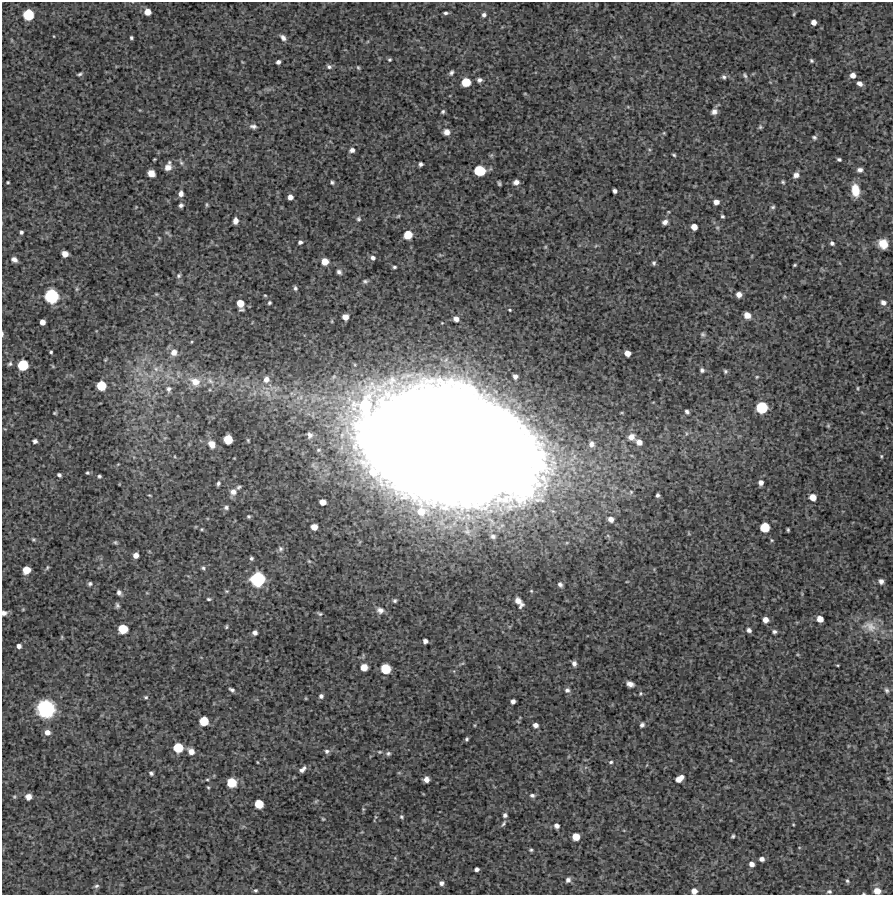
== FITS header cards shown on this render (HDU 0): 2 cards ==
NAXIS1  =                  891 /Length X axis
NAXIS2  =                  893 /Length Y axis

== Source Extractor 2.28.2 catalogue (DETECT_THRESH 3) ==
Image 891 x 893 px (HDU 0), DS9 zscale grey, 1 PNG px = 1 image px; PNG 895 x 897 px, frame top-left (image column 1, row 893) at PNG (2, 2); no overlay
Background 3640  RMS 210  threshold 642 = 3 sigma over >= 5 px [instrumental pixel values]
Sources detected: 236; all 236 listed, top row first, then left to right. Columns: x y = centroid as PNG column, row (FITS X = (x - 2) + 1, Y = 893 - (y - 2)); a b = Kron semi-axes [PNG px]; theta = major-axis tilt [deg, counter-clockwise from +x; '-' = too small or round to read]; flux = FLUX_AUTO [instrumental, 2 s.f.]
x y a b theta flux
147 12 5 5 - 1.3e+05
445 13 5 3 - 2.7e+04
794 14 5 3 - 1.7e+04
28 15 8 7 - 5.1e+05
484 15 5 5 - 3.9e+04
814 22 5 4 - 8.7e+04
131 38 3 3 - 2.3e+04
283 38 8 5 -49 5.8e+04
390 60 4 4 - 1.9e+04
811 60 5 4 - 2.2e+04
278 62 4 4 - 4.6e+04
329 67 6 5 - 3.3e+04
358 67 6 4 -63 1.8e+04
451 73 6 4 54 3.4e+04
79 74 6 3 16 2.5e+04
745 75 8 4 -60 2.9e+04
853 75 5 5 - 8.1e+04
724 77 6 6 - 3.5e+04
479 80 5 5 - 4.2e+04
466 82 7 6 - 3.1e+05
859 83 6 5 - 6.1e+04
525 94 5 3 - 1.2e+04
443 112 4 4 - 2.4e+04
714 112 8 6 36 6.1e+04
253 126 10 6 -8 5.3e+04
760 127 5 5 - 2.2e+04
446 132 8 7 - 9.2e+04
664 133 5 4 - 1.6e+04
814 137 6 5 - 2.8e+04
352 150 6 5 - 5.6e+04
674 155 4 3 - 2.0e+04
154 159 3 2 - 1.3e+04
839 159 4 3 - 2.6e+04
181 163 8 5 -50 3.4e+04
420 164 4 4 - 3.5e+04
168 167 8 7 - 1.0e+05
860 170 6 5 - 5.1e+04
479 171 8 7 - 5.4e+05
151 173 6 6 - 1.4e+05
796 175 7 6 - 6.9e+04
8 182 3 2 - 1.5e+04
332 182 4 4 - 2.4e+04
516 182 6 5 - 6.5e+04
783 182 5 4 - 2.2e+04
499 183 5 3 - 2.4e+04
855 190 11 7 -82 2.6e+05
615 191 4 4 - 4.5e+04
181 193 7 6 - 6.0e+04
290 197 5 4 - 7.7e+04
716 202 5 5 - 8.2e+04
181 205 4 4 - 3.6e+04
207 205 6 4 -84 1.8e+04
773 207 6 4 16 2.4e+04
398 216 6 3 44 1.5e+04
722 216 4 4 - 2.3e+04
358 219 6 6 - 2.6e+04
235 221 6 5 - 7.6e+04
665 222 6 5 - 5.9e+04
694 227 5 5 - 1.2e+05
21 232 4 3 - 3.0e+04
167 233 6 4 -1 1.8e+04
408 235 6 6 - 2.6e+05
300 242 4 3 - 3.4e+04
832 243 5 4 - 3.0e+04
883 244 9 8 - 1.8e+05
65 254 5 5 - 1.1e+05
373 258 5 5 - 4.5e+04
14 260 6 4 -30 5.9e+04
325 261 6 6 - 1.6e+05
654 263 5 4 - 2.8e+04
795 265 4 2 - 1.6e+04
394 267 4 3 - 2.2e+04
339 272 5 4 - 4.0e+04
178 276 7 5 47 2.9e+04
365 281 7 5 -9 2.8e+04
295 288 5 4 - 2.6e+04
77 289 5 5 - 2.0e+04
156 294 5 4 - 1.5e+04
265 295 3 3 - 1.2e+04
739 295 5 5 - 8.7e+04
51 296 9 9 - 9.7e+05
883 302 6 5 - 6.2e+04
240 303 6 6 - 2.0e+05
269 303 4 3 - 2.2e+04
510 310 5 4 - 1.5e+04
747 315 7 6 - 1.0e+05
345 317 5 5 - 1.2e+05
456 319 6 6 - 7.9e+04
42 322 5 5 - 8.5e+04
2 334 6 2 90 1.7e+04
703 334 7 6 - 3.2e+04
51 352 3 3 - 1.8e+04
174 352 9 9 - 1.1e+05
627 353 5 5 - 1.1e+05
105 360 5 4 - 1.4e+04
10 364 6 5 - 2.8e+04
23 365 7 7 - 4.8e+05
156 369 7 7 - 6.2e+04
702 370 5 5 - 3.6e+04
725 371 6 5 - 2.5e+04
515 376 4 4 - 4.4e+04
757 377 4 3 - 1.4e+04
266 379 9 8 - 9.8e+04
210 381 11 7 -36 8.1e+04
195 382 15 12 -30 2.1e+05
101 386 7 7 - 3.6e+05
858 388 5 3 - 1.4e+04
168 389 10 8 88 6.7e+04
762 408 8 8 - 5.9e+05
687 412 5 3 - 3.3e+04
55 413 4 3 - 1.7e+04
622 413 5 3 - 1.4e+04
828 426 5 4 - 1.7e+04
686 433 6 3 -72 1.9e+04
310 435 9 8 - 7.9e+04
631 437 9 9 - 1.0e+05
228 439 7 6 - 3.2e+05
35 441 4 4 - 4.1e+04
639 442 7 6 - 9.7e+04
212 444 9 8 - 1.2e+05
591 444 10 9 - 9.6e+04
447 447 131 79 -14 8.0e+07
881 456 4 4 - 1.5e+04
87 473 4 4 - 1.9e+04
59 475 4 3 - 3.5e+04
99 476 4 4 - 2.4e+04
218 483 4 3 - 2.7e+04
761 483 6 5 - 7.1e+04
239 487 6 4 30 2.2e+04
233 492 8 8 - 7.8e+04
657 495 4 3 - 3.5e+04
813 497 6 5 - 1.5e+05
322 502 5 5 - 1.2e+05
226 507 6 6 - 3.4e+04
249 516 4 4 - 2.0e+04
611 519 7 6 - 8.9e+04
314 527 5 5 - 1.3e+05
765 527 7 7 - 3.9e+05
788 530 4 3 - 2.0e+04
493 536 6 5 - 3.7e+04
33 539 6 4 -6 1.8e+04
115 542 5 4 - 2.2e+04
280 549 7 6 - 3.4e+04
136 555 5 5 - 8.5e+04
251 558 4 4 - 2.5e+04
47 568 7 4 64 2.0e+04
203 568 6 5 - 2.6e+04
26 570 6 6 - 2.1e+05
258 579 10 10 - 1.0e+06
881 581 6 5 - 5.3e+04
90 584 5 5 - 2.8e+04
560 585 6 4 -51 3.7e+04
227 591 5 4 - 1.9e+04
119 593 6 5 - 4.2e+04
209 599 5 3 - 2.3e+04
395 601 5 5 - 2.5e+04
519 602 12 6 -55 1.3e+05
117 605 5 4 - 2.9e+04
23 609 5 3 - 1.3e+04
380 610 9 8 - 7.8e+04
4 613 7 6 - 5.4e+04
320 614 7 4 -29 2.5e+04
820 619 5 5 - 1.4e+05
765 620 5 5 - 9.8e+04
870 626 24 15 -21 2.8e+05
226 627 5 4 - 1.9e+04
123 629 7 6 - 3.4e+05
749 630 5 5 - 4.8e+04
774 632 5 5 - 3.2e+04
255 633 4 4 - 5.4e+04
62 637 6 4 89 1.6e+04
425 641 5 4 - 5.3e+04
19 646 5 5 - 5.3e+04
574 663 6 5 - 5.5e+04
837 665 4 2 - 1.3e+04
364 667 6 6 - 1.6e+05
386 669 7 7 - 4.2e+05
630 684 7 5 -23 7.0e+04
232 690 5 3 - 3.4e+04
567 690 6 6 - 4.2e+04
887 690 7 6 - 3.5e+04
640 693 5 4 - 1.8e+04
321 696 5 5 - 4.0e+04
146 697 5 4 - 2.1e+04
306 698 5 3 - 1.2e+04
513 701 4 4 - 5.3e+04
46 709 15 14 - 9.8e+05
204 721 7 6 - 3.2e+05
475 725 5 3 - 1.4e+04
535 725 5 4 - 6.7e+04
642 725 6 5 - 3.8e+04
47 732 6 6 - 8.9e+04
467 739 4 3 - 2.2e+04
178 748 7 7 - 3.9e+05
191 751 7 6 - 9.8e+04
327 751 7 6 - 4.1e+04
380 752 6 4 0 1.8e+04
388 753 7 6 - 3.4e+04
731 760 4 3 - 1.1e+04
257 762 4 2 - 1.0e+04
611 762 6 4 17 2.5e+04
302 769 10 6 41 6.4e+04
151 773 4 4 - 3.0e+04
399 773 6 3 -18 1.5e+04
888 778 5 5 - 1.6e+04
207 779 5 3 - 1.5e+04
426 779 5 5 - 8.4e+04
679 779 8 5 35 1.2e+05
232 783 7 7 - 3.8e+05
208 787 4 3 - 1.5e+04
532 795 7 5 -12 4.1e+04
14 797 5 4 - 1.6e+04
28 797 6 5 - 7.9e+04
316 801 7 4 45 1.9e+04
259 804 7 6 - 3.0e+05
363 809 4 4 - 1.4e+04
505 815 5 5 - 3.9e+04
402 817 6 5 - 2.2e+04
323 819 4 4 - 1.5e+04
503 823 10 4 60 2.9e+04
793 824 4 3 - 1.1e+04
557 826 6 5 - 5.7e+04
733 836 4 3 - 2.2e+04
576 837 6 6 - 2.0e+05
531 850 4 4 - 2.1e+04
762 859 5 4 - 5.6e+04
752 864 5 5 - 7.6e+04
477 869 4 4 - 4.3e+04
568 880 5 5 - 5.2e+04
847 881 5 4 - 2.2e+04
441 883 5 5 - 4.9e+04
96 886 7 5 12 2.9e+04
256 890 5 4 - 2.1e+04
694 891 5 5 - 1.0e+05
829 891 7 5 -7 2.7e+04
877 891 6 6 - 1.4e+05
At the frame edge (FLAGS 8, measured only in part): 4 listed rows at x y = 2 334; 4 613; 694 891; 877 891